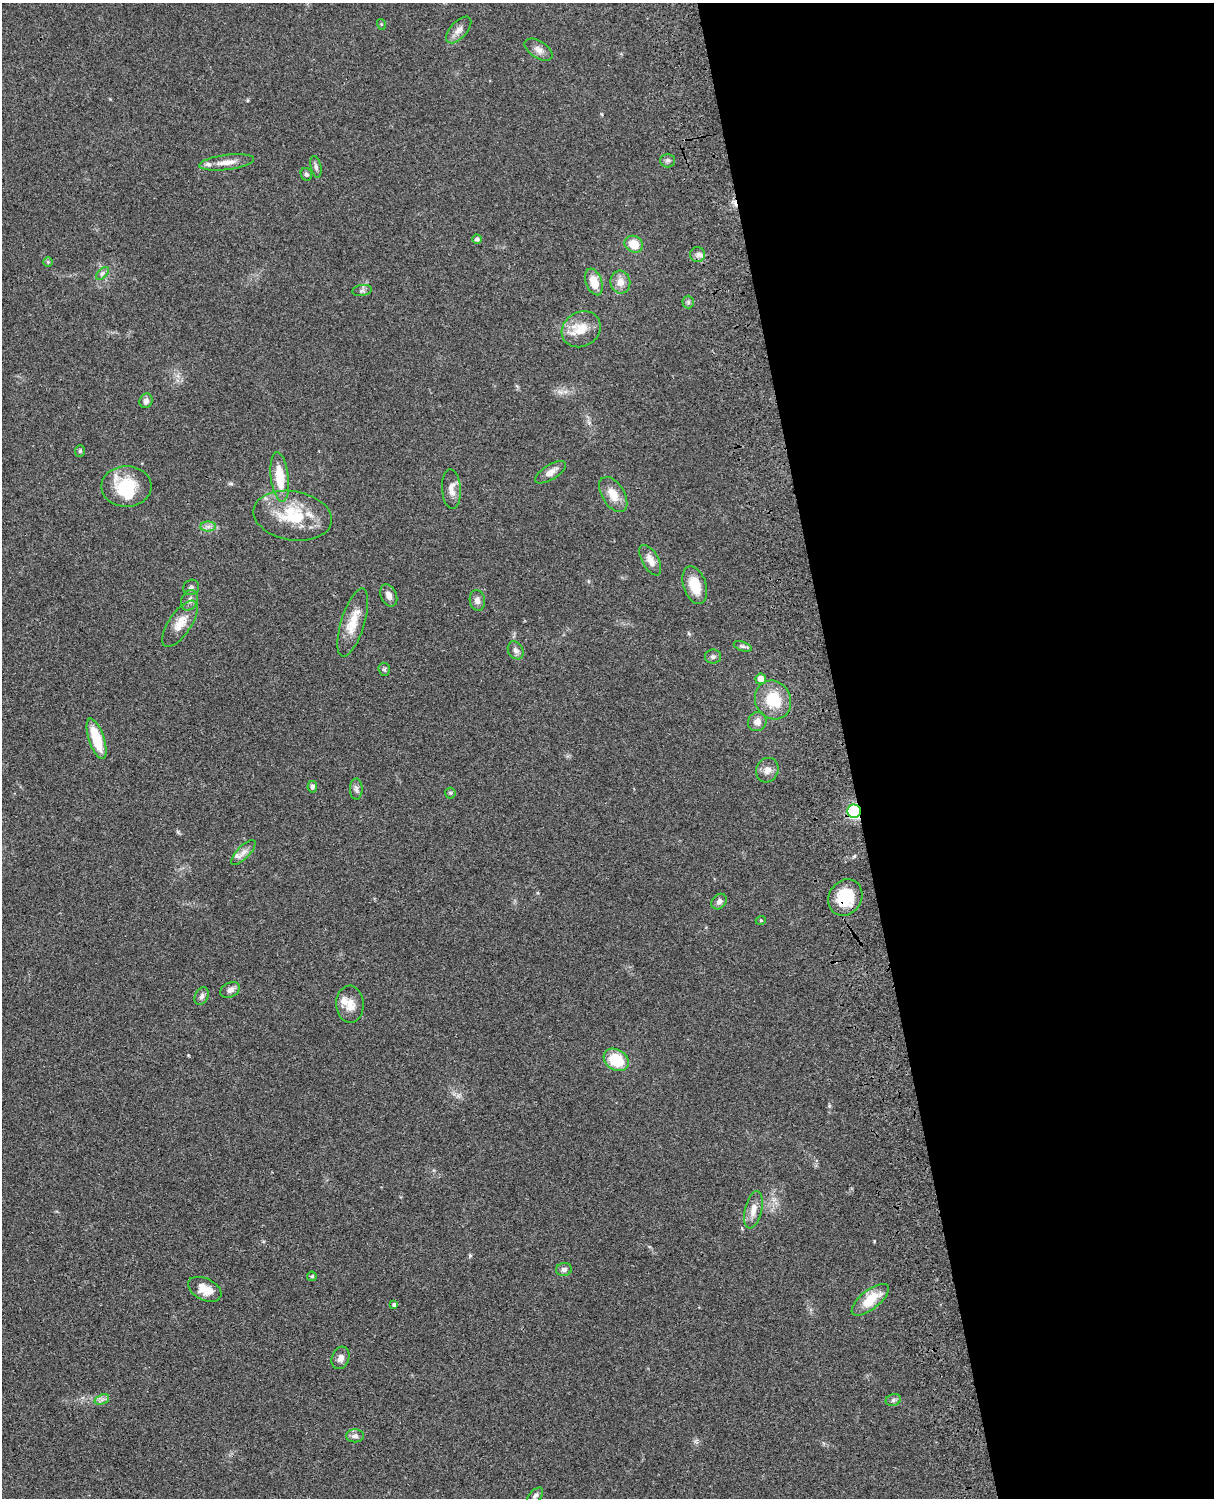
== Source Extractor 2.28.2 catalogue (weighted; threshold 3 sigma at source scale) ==
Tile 8 of 4 x 3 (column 4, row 2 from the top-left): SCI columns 3759-4970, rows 1774-3269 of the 5089 x 4929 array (HDU 1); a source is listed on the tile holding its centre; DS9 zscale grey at full resolution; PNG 1216 x 1500 px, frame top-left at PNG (2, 3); each listed source drawn as its Kron ellipse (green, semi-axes under 4 px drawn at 4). Shown black and unused: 30% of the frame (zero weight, under 3 of 4 exposures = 6% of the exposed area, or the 3 px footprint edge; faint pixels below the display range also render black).
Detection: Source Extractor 2.28.2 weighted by HDU 2 'WHT'; one run over the whole footprint, this tile lists its part. Background 0.0748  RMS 0.0058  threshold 0.0262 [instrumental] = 3 sigma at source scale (4.5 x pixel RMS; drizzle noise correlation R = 1.50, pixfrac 1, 0.05/0.05 arcsec/px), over >= 5 px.
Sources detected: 72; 1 inside a brighter object's white glare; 1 cosmic-ray / hot-pixel residue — neither listed nor drawn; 4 inside a brighter listed object's ellipse — not listed separately; the other 66 listed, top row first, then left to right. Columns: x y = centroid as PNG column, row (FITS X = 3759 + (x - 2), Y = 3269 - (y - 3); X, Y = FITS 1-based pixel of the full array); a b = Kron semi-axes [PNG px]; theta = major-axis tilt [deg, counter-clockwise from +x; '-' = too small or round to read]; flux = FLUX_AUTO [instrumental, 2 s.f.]
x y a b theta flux
381 24 5 3 - 0.54
459 30 16 8 47 3.9
539 50 16 8 -32 3.8
668 160 7 7 - 1.5
226 162 28 7 7 6.9
316 167 11 5 -78 1.7
306 174 6 5 - 1.2
477 239 4 4 - 1.6
634 244 9 8 - 9.6
698 254 7 7 - 2.2
48 262 5 5 - 0.74
102 273 8 4 46 1.5
594 282 14 8 -70 9.9
620 282 11 10 - 4.8
362 290 10 5 9 1.4
688 302 6 6 - 1.2
581 329 20 17 31 11
146 401 7 6 - 2.3
80 451 6 5 - 1.1
551 472 17 7 32 3.9
280 477 25 9 -83 16
126 486 25 20 0 24
451 489 20 9 -86 4.8
613 494 19 11 -58 8.3
293 516 40 24 -9 28
208 527 7 5 0 1.8
650 560 17 8 -61 5.2
695 585 19 11 -72 12
191 587 8 7 - 1.7
389 595 11 7 -63 3.4
189 600 11 8 65 2.8
477 600 10 7 -80 2.6
353 623 35 11 73 12
180 624 27 11 56 9.2
743 646 9 4 -20 1.4
516 650 9 7 -58 2.5
713 657 8 7 - 1.6
384 669 6 5 - 1
761 679 5 5 - 5.1
773 700 20 17 -63 18
757 722 10 9 - 3.8
97 739 21 7 -72 21
767 770 12 11 - 4
312 787 6 5 - 1.3
356 789 10 6 -90 1.9
450 793 5 5 - 0.73
854 811 6 6 - 100
243 853 16 6 45 3.4
845 898 19 16 57 21
719 902 8 6 48 2.3
761 920 5 3 - 0.49
230 990 11 7 27 2.6
202 996 9 6 66 1.8
350 1004 18 13 -88 6.9
616 1060 13 10 -30 18
753 1210 19 8 77 5.6
564 1269 8 6 9 1.9
312 1276 4 4 - 1
205 1289 18 11 -26 8
870 1300 22 9 38 14
394 1305 4 4 - 1.1
341 1358 11 8 71 3.1
102 1399 8 4 19 1.7
893 1400 8 6 18 1.4
355 1436 9 6 1 2.1
535 1496 10 5 47 1.6
Overlapping masked pixels (flux is a lower limit): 2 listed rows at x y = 854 811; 845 898